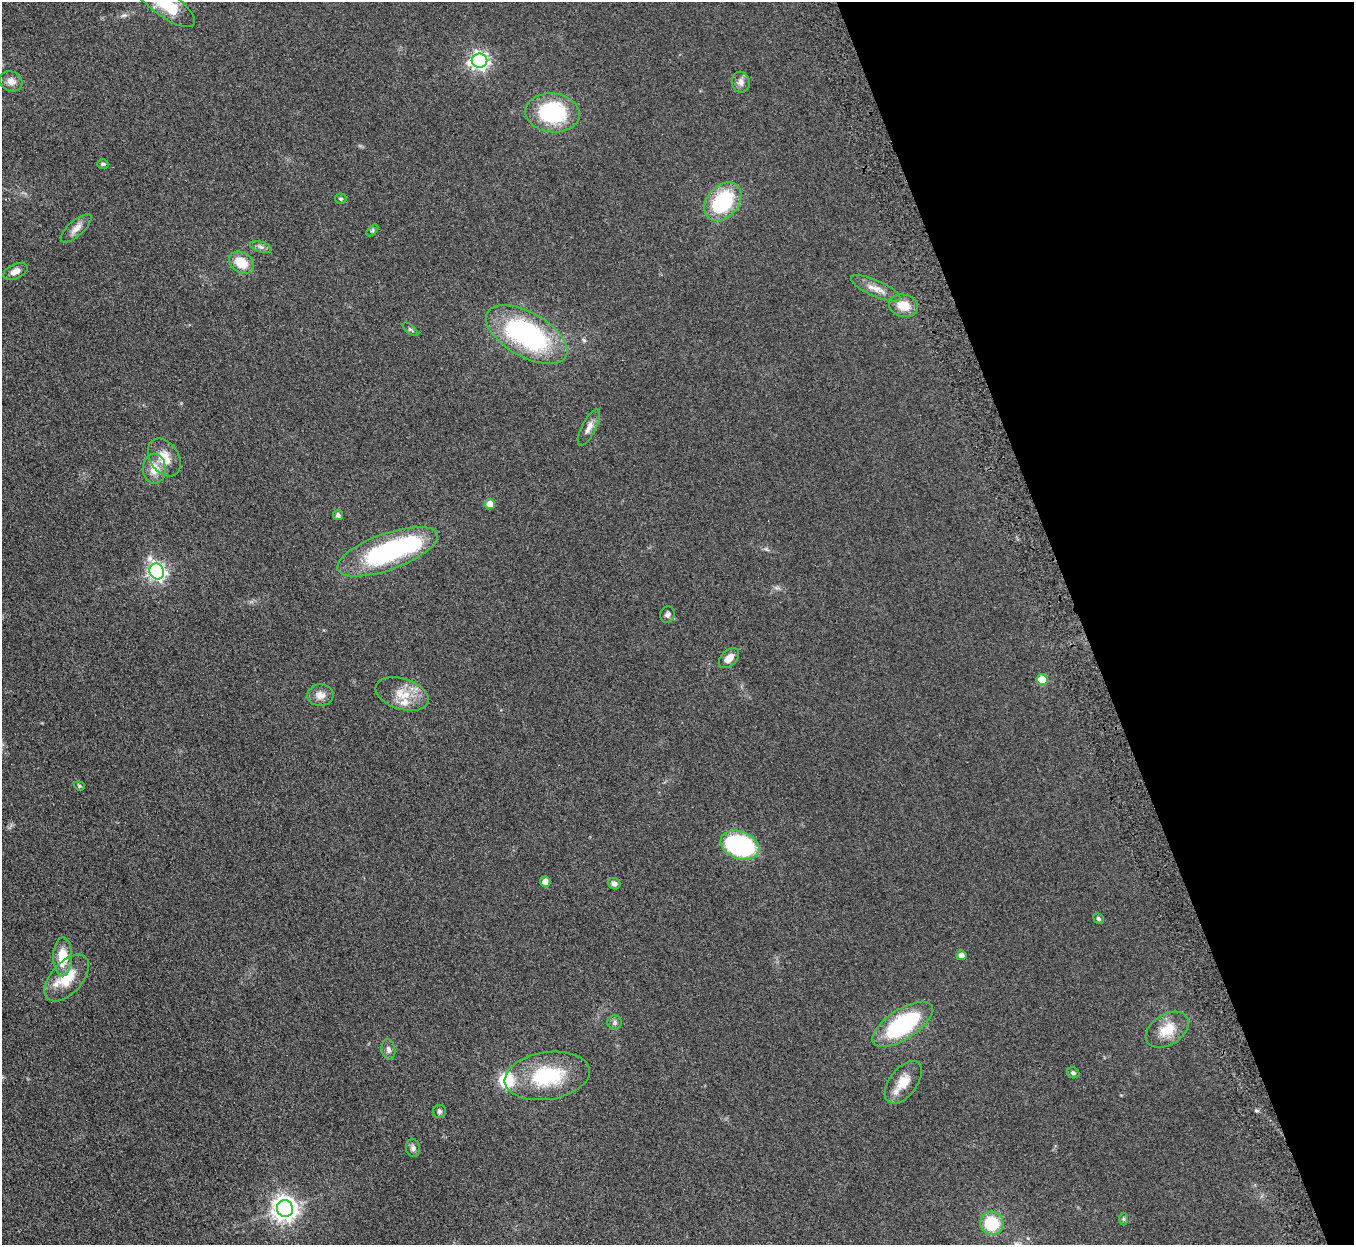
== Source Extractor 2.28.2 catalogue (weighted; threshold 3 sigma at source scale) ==
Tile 12 of 4 x 4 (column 4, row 3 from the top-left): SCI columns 4115-5466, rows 1566-2808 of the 5523 x 5490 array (HDU 1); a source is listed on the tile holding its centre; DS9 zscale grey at full resolution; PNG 1356 x 1247 px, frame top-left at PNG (2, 2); each listed source drawn as its Kron ellipse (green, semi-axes under 4 px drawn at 4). Shown black and unused: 20% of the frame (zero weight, under 3 of 5 exposures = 4% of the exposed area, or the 3 px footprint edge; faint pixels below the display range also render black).
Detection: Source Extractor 2.28.2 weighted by HDU 2 'WHT'; one run over the whole footprint, this tile lists its part. Background 0.0774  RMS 0.0073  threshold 0.0329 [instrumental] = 3 sigma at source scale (4.5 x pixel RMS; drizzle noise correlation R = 1.50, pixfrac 1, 0.05/0.05 arcsec/px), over >= 5 px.
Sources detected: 53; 1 too faint to see at this stretch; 1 inside a brighter object's white glare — neither listed nor drawn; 2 inside a brighter listed object's ellipse — not listed separately; the other 49 listed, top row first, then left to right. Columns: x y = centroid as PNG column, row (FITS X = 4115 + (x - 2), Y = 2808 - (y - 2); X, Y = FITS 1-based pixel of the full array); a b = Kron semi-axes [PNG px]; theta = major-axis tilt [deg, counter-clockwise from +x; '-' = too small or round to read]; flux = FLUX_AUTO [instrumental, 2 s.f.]
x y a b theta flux
165 3 36 13 -36 29
480 61 8 7 - 230
11 81 11 10 - 5.2
741 82 10 9 - 3.8
552 113 27 19 -6 57
103 164 5 4 - 1.1
341 199 5 5 - 1
723 202 21 15 48 46
76 228 19 7 42 4.9
372 230 7 4 45 1
261 247 11 5 -18 2.1
242 263 13 10 -34 14
15 271 13 7 25 4.2
876 288 27 8 -24 6.7
903 306 15 11 -14 10
410 329 9 3 -40 1.1
527 335 45 22 -29 120
589 427 20 7 63 4.7
164 457 20 14 -57 12
154 469 15 11 90 10
490 504 5 5 - 6.1
338 515 5 5 - 2.2
387 552 53 18 19 110
157 571 8 7 - 200
667 615 8 7 - 2.1
729 658 12 7 45 5.6
1042 680 5 5 - 16
402 694 27 15 -17 14
320 695 13 11 3 5
79 786 5 4 - 0.83
740 845 20 13 -21 91
545 882 5 5 - 5
614 884 6 5 - 2.5
1098 918 5 5 - 1.2
961 955 5 4 - 3.3
63 957 19 9 90 16
67 978 28 15 48 19
615 1023 7 7 - 1.8
903 1024 34 15 33 73
1167 1030 23 15 32 15
388 1050 10 6 -79 2.5
1073 1073 6 5 - 1.6
547 1076 43 23 9 47
903 1082 24 13 53 12
439 1111 7 6 - 1.6
413 1148 9 7 -81 2.2
285 1209 8 8 - 580
1124 1219 6 4 90 0.9
992 1223 12 11 - 26
Isophote crosses this tile's border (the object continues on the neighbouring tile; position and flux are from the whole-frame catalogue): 1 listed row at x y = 165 3